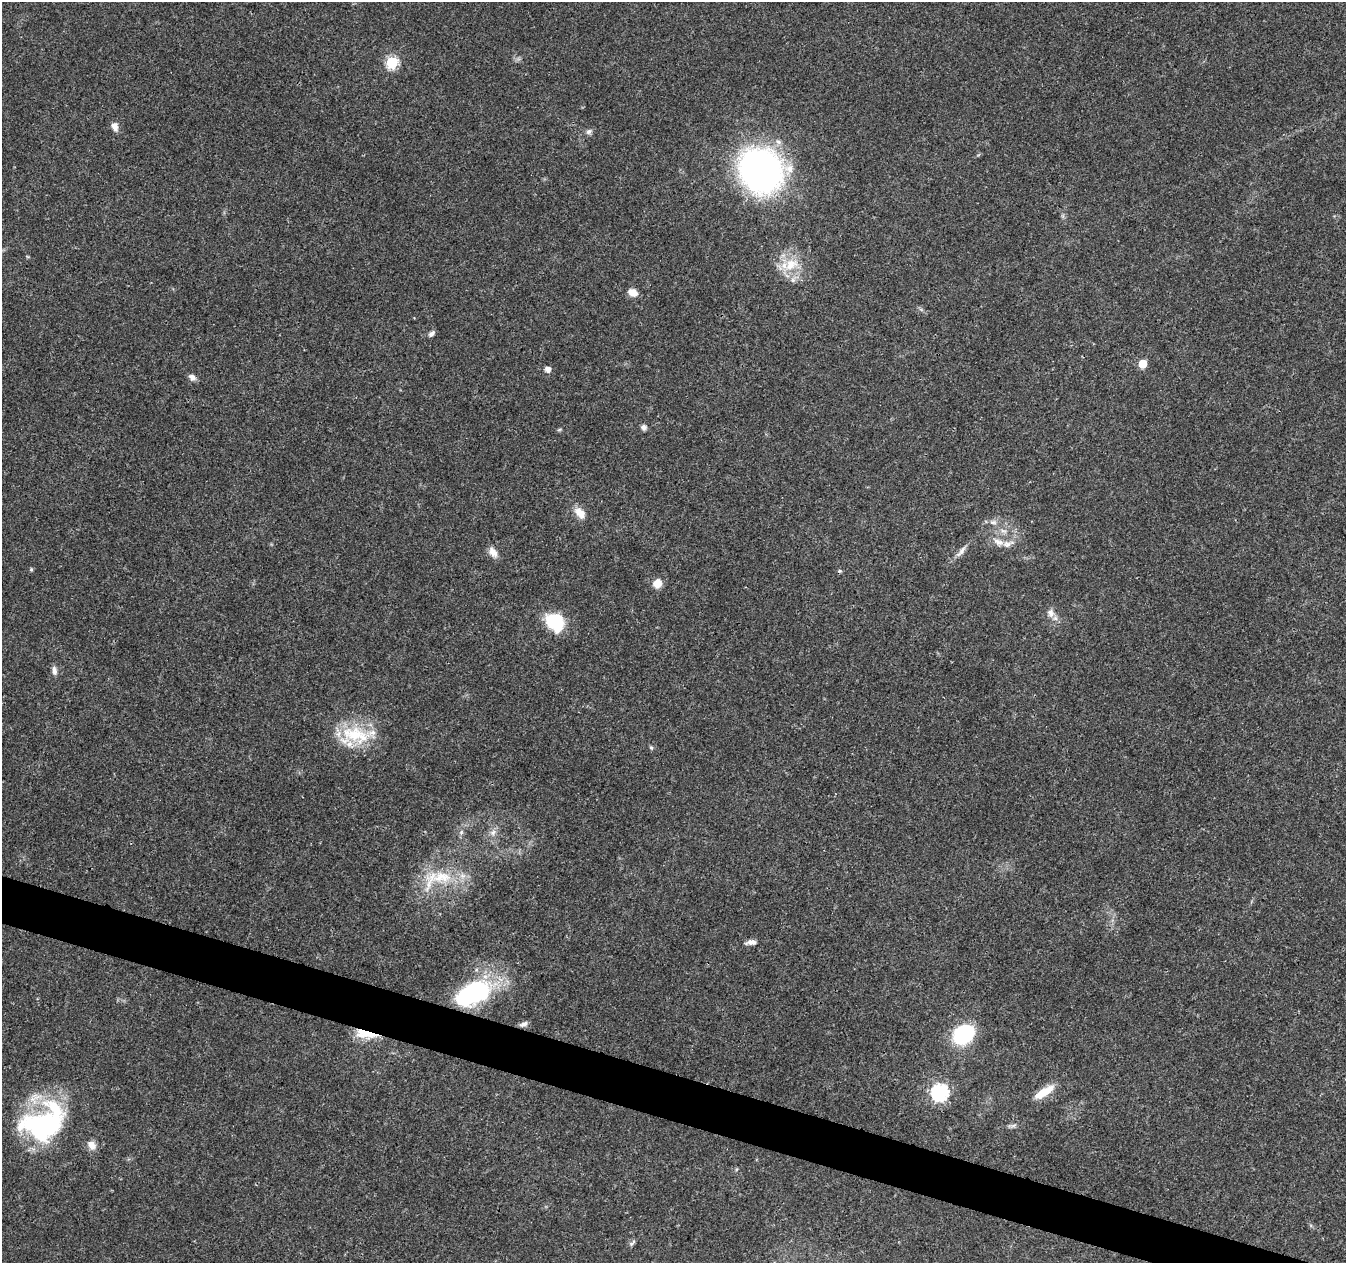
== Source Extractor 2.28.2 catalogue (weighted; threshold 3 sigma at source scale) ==
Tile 6 of 4 x 4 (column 2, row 2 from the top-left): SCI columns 1355-2698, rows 2804-4064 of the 5392 x 5545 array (HDU 1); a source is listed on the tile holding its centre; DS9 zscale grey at full resolution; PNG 1348 x 1265 px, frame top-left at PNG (2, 2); no overlay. Shown black and unused: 3% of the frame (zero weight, under 3 of 4 exposures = <1% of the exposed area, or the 3 px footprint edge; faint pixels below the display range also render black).
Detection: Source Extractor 2.28.2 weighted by HDU 2 'WHT'; one run over the whole footprint, this tile lists its part. Background 0.0266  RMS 0.0019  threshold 0.00874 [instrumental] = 3 sigma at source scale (4.5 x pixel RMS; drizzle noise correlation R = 1.50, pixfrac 1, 0.0396/0.0396 arcsec/px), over >= 5 px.
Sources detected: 42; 1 cosmic-ray / hot-pixel residue — not listed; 3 inside a brighter listed object's ellipse — not listed separately; the other 38 listed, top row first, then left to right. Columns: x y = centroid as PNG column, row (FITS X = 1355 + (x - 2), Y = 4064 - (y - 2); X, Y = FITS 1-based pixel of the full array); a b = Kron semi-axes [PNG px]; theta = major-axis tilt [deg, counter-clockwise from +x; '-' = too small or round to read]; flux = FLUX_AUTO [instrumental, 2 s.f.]
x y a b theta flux
392 62 6 6 - 18
115 126 10 7 -73 1.3
589 132 8 7 - 0.61
761 170 40 35 -46 70
791 264 24 16 28 5.1
633 293 11 8 -24 1.7
431 334 10 5 41 0.58
1143 364 5 5 - 4.4
548 369 5 5 - 1.3
192 377 9 7 -34 0.94
644 427 7 6 - 0.68
559 430 6 4 19 0.25
580 513 16 10 -47 2.2
993 522 11 6 -1 0.89
998 542 18 9 -26 1.8
962 550 16 6 59 1
493 552 15 9 -56 1.5
31 569 5 4 - 0.28
657 583 10 9 - 2
1051 613 12 9 -66 1.3
555 622 22 17 -48 8.9
54 671 12 6 -84 0.84
355 735 47 24 0 11
651 748 6 5 - 0.3
461 832 7 5 46 0.47
493 832 10 7 39 0.97
442 877 45 16 1 8.6
751 942 14 6 7 1
474 992 33 17 25 36
524 1024 11 5 19 0.76
366 1034 28 10 -11 4.5
963 1034 19 15 30 16
940 1092 7 7 - 53
1043 1092 28 9 32 3.5
44 1123 57 39 26 31
1014 1125 7 4 19 0.44
92 1145 12 9 -55 1.5
631 1243 11 5 43 0.5
Overlapping masked pixels (flux is a lower limit): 2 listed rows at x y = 761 170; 366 1034